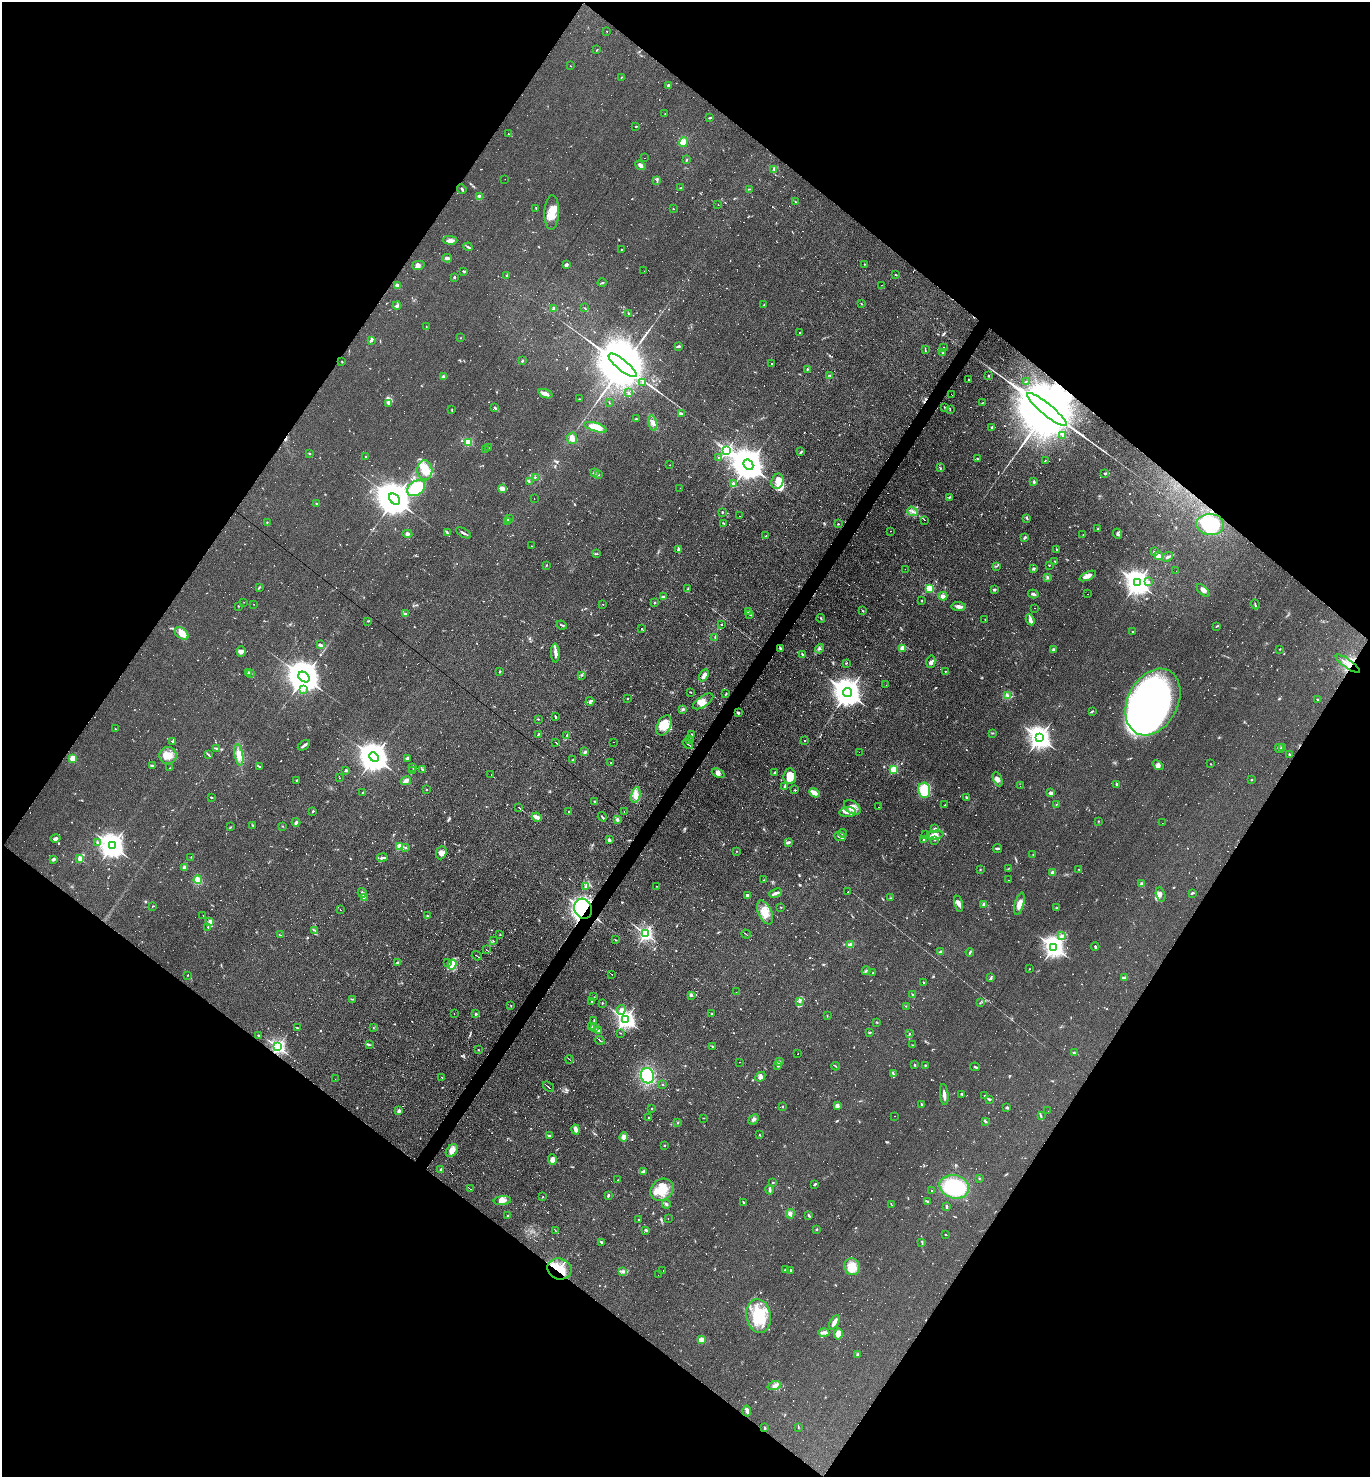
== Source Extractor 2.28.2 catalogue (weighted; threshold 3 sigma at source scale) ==
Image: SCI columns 147-5616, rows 1-5899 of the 5904 x 5899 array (HDU 1 of 3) = the unmasked area's bounding box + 8 px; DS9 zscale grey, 4 x 4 block average (1 PNG px = mean of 4 x 4 image px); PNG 1372 x 1479 px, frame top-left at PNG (2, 2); each listed source drawn as its Kron ellipse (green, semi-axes under 4 px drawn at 4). Shown black and unused: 50% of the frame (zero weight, under 4 of 8 exposures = <1% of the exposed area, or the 3 px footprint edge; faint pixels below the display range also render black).
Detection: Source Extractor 2.28.2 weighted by HDU 2 'WHT'. Background 0.0782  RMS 0.0066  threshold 0.0268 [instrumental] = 3 sigma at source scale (4.09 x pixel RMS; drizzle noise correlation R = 1.36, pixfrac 0.8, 0.05/0.05 arcsec/px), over >= 5 px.
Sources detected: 1535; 58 too faint to see at this stretch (4 x 4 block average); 7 inside a brighter object's white glare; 550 cosmic-ray / hot-pixel residue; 6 long thin detections or spike segments (spike, bleed or trail) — neither listed nor drawn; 28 coinciding with a brighter row at this scale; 46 inside a brighter listed object's ellipse — not listed separately; of the other 840, all 500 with FLUX_AUTO >= 1.62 (the completeness limit of this list) listed and drawn (340 fainter detections not listed), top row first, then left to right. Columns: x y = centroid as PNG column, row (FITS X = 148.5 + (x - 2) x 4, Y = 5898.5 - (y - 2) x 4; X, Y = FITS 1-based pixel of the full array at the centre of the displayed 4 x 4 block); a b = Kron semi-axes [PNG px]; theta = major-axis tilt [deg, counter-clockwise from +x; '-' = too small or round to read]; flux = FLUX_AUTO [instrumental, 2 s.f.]
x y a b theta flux
607 31 2 2 - 2.5
597 50 3 2 - 2.4
570 66 2 2 - 1.7
622 77 2 2 - 1.8
668 85 2 2 - 31
665 114 3 2 - 1.9
710 118 4 2 - 3.6
636 126 3 2 - 2
508 134 2 2 - 6.4
684 142 5 4 - 31
645 158 2 2 - 16
686 160 3 2 - 3.5
640 165 6 4 -37 10
774 169 4 2 - 4.4
505 179 2 2 - 17
657 180 3 2 - 3.9
681 188 3 2 - 2.6
462 189 5 2 - 4.5
749 189 4 2 - 2.2
480 196 4 2 - 4.3
795 202 2 2 - 1.7
718 204 2 2 - 11
536 208 2 2 - 2.6
673 209 2 2 - 1.6
552 212 17 7 88 50
450 240 7 4 -1 14
468 247 4 2 - 5.1
621 249 2 2 - 2.7
447 258 4 2 - 15
864 264 2 2 - 5.1
418 265 6 3 13 10
566 265 3 3 - 7
644 271 2 2 - 4
464 272 3 2 - 2.5
895 274 2 2 - 2.5
507 276 2 2 - 2.6
454 277 3 2 - 4.6
602 283 4 2 - 4.3
881 285 2 2 - 3.2
397 286 3 3 - 14
764 304 3 2 - 2.3
861 304 3 2 - 1.7
397 306 4 2 - 11
585 308 2 2 - 2.3
554 309 2 2 - 51
629 314 3 2 - 2.9
426 327 2 2 - 1.8
800 332 2 2 - 2.5
461 338 2 2 - 2.1
371 340 4 2 - 11
679 346 4 2 - 4
944 347 2 2 - 1.9
925 349 3 2 - 2.2
943 353 3 2 - 2.2
522 361 2 2 - 3.8
342 362 2 2 - 1.8
772 363 2 2 - 2.4
622 365 17 5 -39 65000
807 369 2 2 - 3.8
830 375 3 2 - 2.9
988 375 3 2 - 2.4
443 377 2 2 - 3.4
969 379 2 2 - 6
1026 381 2 2 - 2
643 382 2 2 - 15
629 393 3 2 - 4.4
545 394 7 3 -20 22
951 394 2 2 - 3
579 399 2 2 - 1.7
609 403 3 2 - 1.7
982 403 2 2 - 1.9
389 404 4 2 - 5
944 407 2 2 - 2
495 408 4 2 - 4.7
452 409 2 2 - 2
950 410 2 2 - 2.5
1047 410 25 5 -39 120000
682 414 4 2 - 4.9
636 419 3 2 - 3
653 423 8 3 -77 16
595 427 12 4 -17 53
991 428 2 2 - 2.3
1063 435 3 3 - 4.9
572 438 6 5 - 23
468 442 2 2 - 270
489 448 2 2 - 2.1
485 449 2 2 - 2.1
726 451 2 2 - 900
801 452 3 2 - 3.5
310 454 2 2 - 2.2
366 457 3 2 - 3.8
718 457 2 2 - 1.8
977 459 2 2 - 7.6
1045 460 3 2 - 2.2
670 465 2 2 - 2.1
748 465 5 4 - 11000
940 468 3 2 - 2.8
425 470 10 7 -87 55
594 473 3 2 - 6.3
1104 473 2 2 - 2.4
598 474 2 2 - 25
535 477 2 2 - 2.9
529 481 2 2 - 2.4
778 481 8 6 74 34
1034 482 3 2 - 6.8
733 484 2 2 - 48
416 488 10 7 34 190
502 488 3 3 - 16
680 488 2 2 - 13
949 497 3 2 - 3.2
394 499 6 4 -43 13000
534 499 2 2 - 1.8
316 503 2 2 - 2.1
912 511 5 2 - 6.9
722 512 2 2 - 3.9
739 516 2 2 - 28
1027 518 3 2 - 3.2
509 519 3 2 - 5
925 520 2 2 - 1.7
507 521 3 2 - 4.2
267 522 2 2 - 1.9
724 523 4 2 - 4.5
838 524 2 2 - 2.9
1210 524 14 10 -6 210
1098 529 2 2 - 2.8
890 531 2 2 - 4.6
447 533 3 2 - 3.1
464 533 8 2 -30 8
407 534 5 3 - 8.5
1118 534 5 2 - 8
1083 535 2 2 - 2.4
766 536 3 2 - 1.8
1025 538 4 2 - 4.3
532 546 2 2 - 8.4
678 549 4 2 - 6.2
1057 550 3 2 - 3.2
1154 552 2 2 - 3.2
597 554 2 2 - 1.9
1158 556 4 3 - 22
1168 557 6 3 36 9.1
1055 561 2 2 - 2.5
1049 565 2 2 - 2.4
546 566 2 2 - 2.7
996 566 2 2 - 2.1
1033 568 3 2 - 5.9
905 569 2 2 - 2.4
1176 571 2 2 - 2.1
1088 576 9 3 23 21
1047 577 4 2 - 4
1148 582 2 2 - 4.4
1137 583 4 3 - 4000
259 587 4 2 - 3.4
929 588 2 2 - 220
688 589 2 2 - 3.2
994 589 4 2 - 4.2
1203 590 8 4 -44 13
1033 594 5 2 - 9.4
1088 594 2 2 - 2.5
943 596 4 4 - 14
663 597 2 2 - 36
922 601 3 2 - 1.8
244 602 2 2 - 1.7
654 602 2 2 - 2.4
254 604 2 2 - 1.9
1255 604 5 2 - 4
603 605 2 2 - 31
238 606 2 2 - 2.6
959 606 7 3 -6 15
1035 608 2 2 - 1.8
862 610 2 2 - 2.5
748 611 3 2 - 1.6
405 614 2 2 - 36
750 614 4 2 - 2.2
821 619 4 2 - 2.9
985 619 2 2 - 2.3
1030 620 6 3 -65 12
368 621 3 2 - 3.4
721 624 2 2 - 1.8
562 625 5 2 - 4.6
1216 626 2 2 - 2.5
641 629 2 2 - 37
1133 632 2 2 - 11
182 633 8 5 -42 44
715 637 2 2 - 1.6
320 645 3 3 - 5.5
780 648 3 2 - 5.8
902 648 2 2 - 16
819 649 5 2 - 6.3
1053 649 3 2 - 5.2
1279 649 2 2 - 1.7
241 651 5 4 - 10
555 653 9 3 -88 17
803 655 4 2 - 6.9
931 662 6 4 77 12
846 663 2 2 - 2.5
1348 664 14 2 -36 17
500 671 3 2 - 3
945 671 2 2 - 2.1
248 672 3 2 - 3.8
251 674 3 2 - 2.4
581 675 3 2 - 2.7
704 675 6 2 59 18
304 677 6 4 -41 12000
886 685 2 2 - 4.7
303 690 2 2 - 2.2
691 692 3 2 - 1.8
726 693 3 2 - 1.9
847 693 5 4 - 6800
1007 695 4 3 - 7.4
628 698 2 2 - 3
1318 699 3 2 - 3.2
590 701 4 2 - 4.9
703 701 12 5 33 29
1153 702 35 25 62 1500
683 709 3 2 - 3.8
1092 711 3 2 - 3.2
738 713 3 2 - 6.1
555 717 3 2 - 3.8
538 719 2 2 - 2.8
664 725 11 6 64 54
115 729 2 2 - 3.8
992 733 2 2 - 2.3
538 734 3 2 - 2.1
692 734 2 2 - 2.2
567 735 3 2 - 3.1
1039 738 4 3 - 3500
689 739 4 2 - 2.5
172 741 3 2 - 2.6
804 741 2 2 - 2.3
556 742 4 2 - 2.5
614 742 2 2 - 5.9
688 744 6 2 -38 5.8
304 745 7 2 33 12
1282 747 2 2 - 2
217 748 3 2 - 3.8
1279 749 5 3 - 6.2
585 752 3 2 - 6.6
859 752 2 2 - 2.9
1289 754 2 2 - 6.7
168 755 8 8 - 36
209 755 4 2 - 3.1
239 755 11 4 -79 26
374 757 5 4 - 7800
72 758 2 2 - 160
407 758 4 2 - 5.9
573 759 2 2 - 2.3
611 763 2 2 - 51
1211 764 2 2 - 2.1
152 765 3 2 - 4.2
1158 765 6 4 -40 11
259 767 3 2 - 2.7
170 768 2 2 - 1.8
413 768 2 2 - 1.6
423 769 3 2 - 5.1
894 769 2 2 - 200
413 770 2 2 - 1.6
346 771 2 2 - 20
718 773 7 3 -24 12
775 773 3 2 - 5.1
491 774 2 2 - 41
790 776 8 6 87 60
340 778 2 2 - 2.7
998 779 7 4 -67 13
296 780 2 2 - 3.3
1251 780 3 2 - 2
406 781 5 3 - 12
1117 784 2 2 - 23
785 786 4 2 - 7.2
1020 786 2 2 - 2.9
427 789 2 2 - 3.3
795 790 2 2 - 4.3
924 790 7 6 - 110
362 792 2 2 - 1.7
814 793 5 3 - 34
1051 793 2 2 - 57
636 795 8 4 77 23
211 797 3 2 - 3.1
966 797 2 2 - 3.9
594 801 2 2 - 5.5
1056 804 2 2 - 1.7
945 805 2 2 - 1.9
852 807 9 6 -37 33
878 807 2 2 - 3.4
519 808 3 2 - 39
313 811 2 2 - 5.6
568 812 3 2 - 1.8
624 812 2 2 - 23
848 812 8 5 3 18
537 817 5 2 - 34
602 817 5 2 - 5.4
617 820 3 2 - 7.6
1098 821 2 2 - 1.8
296 822 4 3 - 7.9
1162 823 2 2 - 1.7
253 825 2 2 - 1.7
282 826 2 2 - 1.8
230 827 4 2 - 2.7
934 828 2 2 - 3
842 833 4 2 - 4.5
926 835 2 2 - 4.9
935 835 8 4 9 23
840 836 6 2 -24 7.9
55 838 5 3 - 9.4
924 839 2 2 - 1.7
609 840 3 2 - 9.6
935 840 2 2 - 1.9
97 842 2 2 - 14
788 842 4 2 - 11
112 846 4 3 - 4100
400 846 2 2 - 200
405 848 2 2 - 2.8
997 848 4 2 - 7.4
736 851 2 2 - 3.7
441 853 7 5 68 16
1033 854 2 2 - 1.7
191 857 2 2 - 2.1
382 858 5 2 - 5.8
53 859 3 2 - 13
80 859 2 2 - 110
184 867 3 3 - 6.9
980 869 2 2 - 2.2
1008 869 3 2 - 2.6
1079 869 2 2 - 1.9
1053 873 2 2 - 71
198 880 4 4 - 41
764 880 2 2 - 2.1
1008 880 2 2 - 2
1142 884 2 2 - 49
656 886 2 2 - 1.7
586 887 2 2 - 1.9
848 892 2 2 - 89
362 893 5 3 - 7.3
776 893 6 3 23 12
1192 893 3 2 - 6.6
1161 894 7 4 -75 13
747 895 3 2 - 7.5
364 898 3 2 - 4
890 898 2 2 - 1.6
959 904 8 4 -77 17
983 904 3 2 - 7.4
1019 904 11 4 75 25
152 906 2 2 - 1.6
781 907 2 2 - 2.2
1057 908 3 2 - 2.2
583 909 10 8 -66 590
340 910 2 2 - 20
765 912 13 6 -65 45
203 915 2 2 - 1.7
427 916 3 2 - 3.1
210 921 3 3 - 13
208 927 2 2 - 2.3
315 930 2 2 - 2.9
500 934 2 2 - 2.3
646 934 2 2 - 1000
746 934 5 2 - 2.7
280 935 4 2 - 2.1
1062 936 2 2 - 21
616 940 2 2 - 2.3
493 941 4 2 - 2.3
850 944 3 3 - 7.6
1054 947 3 3 - 2700
1095 947 4 2 - 5.3
487 950 3 2 - 2.7
940 952 3 2 - 4.9
970 952 4 2 - 6.2
477 956 5 2 - 6
448 962 3 2 - 4.5
398 963 3 3 - 5
452 965 5 4 - 16
1029 969 2 2 - 1.7
866 971 4 2 - 3.7
873 972 3 2 - 1.8
612 974 4 2 - 1.6
188 975 2 2 - 1.9
991 978 3 2 - 3.1
1125 978 4 3 - 7.5
924 982 2 2 - 2.7
736 992 2 2 - 5.6
691 995 4 2 - 4.9
913 995 3 2 - 1.9
594 997 2 2 - 1.8
352 999 2 2 - 1.7
592 1001 2 2 - 1.7
799 1002 2 2 - 2.5
602 1003 2 2 - 2.9
980 1003 3 2 - 2.1
511 1006 2 2 - 1.8
906 1006 2 2 - 2
621 1010 5 4 - 13
454 1013 2 2 - 2.6
476 1014 4 2 - 5
712 1014 2 2 - 3.6
827 1015 2 2 - 1.7
625 1019 4 2 - 1800
594 1020 3 2 - 2.9
877 1022 2 2 - 2
592 1026 2 2 - 3.1
373 1027 2 2 - 1.8
594 1027 2 2 - 2
297 1028 3 2 - 2.9
598 1030 4 2 - 7.6
869 1032 2 2 - 3.3
620 1033 2 2 - 1.9
909 1034 2 2 - 2
258 1036 2 2 - 2.4
600 1040 5 2 - 4.8
369 1045 3 2 - 4
912 1045 3 2 - 1.7
712 1046 2 2 - 1.8
278 1047 2 2 - 1200
478 1050 2 2 - 1.8
1074 1052 3 2 - 2.4
798 1054 2 2 - 20
569 1059 4 2 - 2.7
739 1062 2 2 - 2.6
779 1062 3 2 - 3.7
778 1065 3 2 - 8.2
915 1065 3 2 - 5.2
925 1065 3 2 - 2.5
836 1066 4 2 - 2.3
975 1067 5 2 - 3.8
893 1074 4 2 - 3.8
647 1076 8 6 -74 170
442 1077 2 2 - 2
760 1077 5 4 - 10
335 1079 2 2 - 3.4
662 1084 2 2 - 4.4
548 1087 6 2 -38 4.6
944 1094 10 3 -85 15
962 1094 3 2 - 3.8
984 1095 2 2 - 1.8
989 1099 4 2 - 5.1
922 1104 4 2 - 6.4
837 1106 3 3 - 13
782 1107 2 2 - 3.3
1007 1107 3 2 - 4.2
652 1108 2 2 - 1.7
399 1111 2 2 - 54
1048 1111 2 2 - 43
894 1116 2 2 - 2.9
1041 1116 2 2 - 2
649 1117 3 2 - 2.9
704 1118 3 2 - 1.9
754 1119 6 3 43 10
985 1121 3 2 - 3.5
678 1123 3 2 - 2.3
576 1129 5 3 - 13
759 1135 3 2 - 1.9
549 1136 2 2 - 3.9
624 1137 4 4 - 19
664 1145 2 2 - 9.7
452 1150 7 5 48 24
552 1160 5 3 - 27
441 1170 2 2 - 1.9
644 1172 3 2 - 3.9
979 1178 2 2 - 2.1
618 1180 3 2 - 2.1
773 1183 2 2 - 4
814 1185 3 2 - 3.1
954 1187 15 11 -15 260
470 1189 3 2 - 2.6
662 1190 12 10 37 63
770 1190 5 3 - 6.7
932 1191 2 2 - 2
608 1195 3 2 - 6.2
543 1197 2 2 - 2.1
502 1200 8 4 7 19
927 1201 2 2 - 6.5
743 1202 2 2 - 4.4
666 1204 4 2 - 5.7
891 1204 3 2 - 1.7
946 1206 3 2 - 8.5
790 1214 5 3 - 8.4
809 1215 3 2 - 5.1
508 1216 2 2 - 5.7
638 1219 2 2 - 2.6
668 1219 2 2 - 1.8
817 1229 2 2 - 5.4
555 1230 2 2 - 1.8
646 1230 3 2 - 4.5
945 1234 2 2 - 2.1
601 1242 2 2 - 7.2
922 1243 2 2 - 2.3
852 1267 8 7 - 52
559 1269 12 10 -18 73
785 1270 2 2 - 3.8
791 1270 3 2 - 4.8
623 1271 3 2 - 5.4
663 1271 2 2 - 2
658 1275 2 2 - 8.6
759 1316 17 12 -81 150
834 1322 8 2 62 32
824 1333 5 3 - 13
838 1334 5 4 - 32
702 1340 3 2 - 31
858 1354 4 2 - 3.9
774 1386 7 3 18 10
747 1411 5 3 - 11
765 1428 4 2 - 4.8
798 1428 2 2 - 1.7
Overlapping masked pixels (flux is a lower limit): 6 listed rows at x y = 1047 410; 780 648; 1348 664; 583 909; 278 1047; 559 1269
Diffuse or blended objects may show on this block-average render without a row.